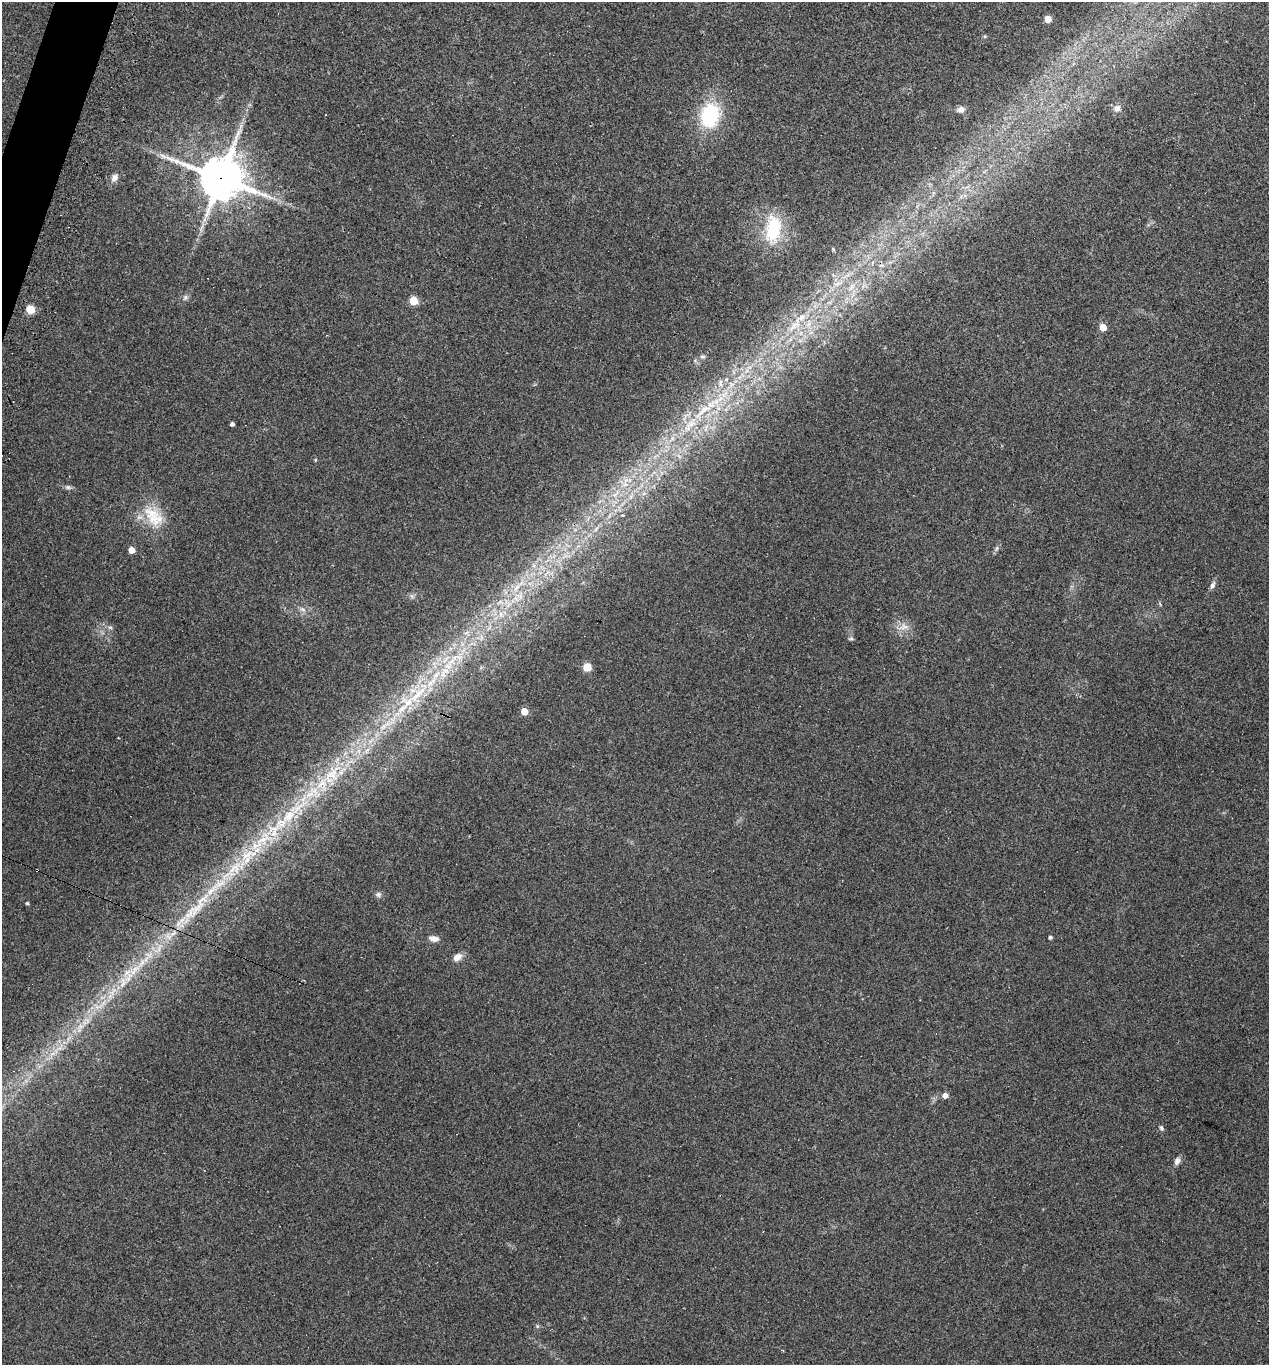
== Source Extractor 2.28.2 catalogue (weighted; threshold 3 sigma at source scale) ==
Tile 11 of 4 x 4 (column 3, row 3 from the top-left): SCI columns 2668-3934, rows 1381-2743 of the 5526 x 5510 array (HDU 1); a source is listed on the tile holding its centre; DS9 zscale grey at full resolution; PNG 1271 x 1367 px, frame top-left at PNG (2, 2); no overlay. Shown black and unused: <1% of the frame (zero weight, under 3 of 4 exposures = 4% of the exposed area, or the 3 px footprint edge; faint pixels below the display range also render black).
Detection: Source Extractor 2.28.2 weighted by HDU 2 'WHT'; one run over the whole footprint, this tile lists its part. Background 0.0797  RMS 0.0055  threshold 0.0248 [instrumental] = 3 sigma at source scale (4.5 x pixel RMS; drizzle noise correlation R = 1.50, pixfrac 1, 0.05/0.05 arcsec/px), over >= 5 px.
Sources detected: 66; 1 cosmic-ray / hot-pixel residue — not listed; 8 inside a brighter listed object's ellipse — not listed separately; the other 57 listed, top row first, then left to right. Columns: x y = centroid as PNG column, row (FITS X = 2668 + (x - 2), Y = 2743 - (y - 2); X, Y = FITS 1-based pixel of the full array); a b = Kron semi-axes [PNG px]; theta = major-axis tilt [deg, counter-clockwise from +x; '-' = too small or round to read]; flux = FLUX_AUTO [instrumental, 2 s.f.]
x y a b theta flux
1048 19 5 5 - 8
1117 108 9 8 - 2.5
961 109 8 7 - 2.5
710 115 25 19 77 37
241 126 7 4 71 1.6
114 177 11 8 51 2.8
221 178 15 14 - 1700
773 229 34 18 83 27
833 249 6 3 -47 0.61
838 284 12 5 27 2.7
851 287 10 4 60 2
185 297 8 6 70 1.3
413 301 5 5 - 17
30 309 5 5 - 20
794 326 20 6 44 4.8
1103 327 5 4 - 10
702 356 8 4 0 0.85
726 379 5 5 - 1.2
703 410 25 7 42 7.8
232 424 4 4 - 1.6
68 487 7 5 -20 1.3
623 515 3 2 - 0.71
153 516 35 20 -49 18
596 529 6 4 71 0.77
997 548 9 4 71 1.1
131 550 5 5 - 5.9
1212 585 11 6 65 1.8
516 588 10 5 36 2.1
302 609 8 5 -31 1.5
110 627 6 5 - 1.1
903 627 15 9 10 4.6
851 638 7 4 7 0.84
447 658 10 3 45 1.5
587 667 5 5 - 16
446 671 11 8 -1 4.6
418 694 35 8 43 15
524 711 5 5 - 9.5
118 738 3 2 - 0.6
332 774 20 17 36 13
310 794 16 6 24 5
289 816 21 14 47 13
262 840 18 7 26 7.2
234 868 22 11 38 11
37 870 3 2 - 0.8
378 894 8 7 - 1.5
202 901 23 12 61 10
27 903 4 4 - 0.71
182 920 9 5 44 2.5
1050 937 3 3 - 1.2
434 939 12 7 -9 3.1
457 957 11 8 31 3.6
134 969 17 7 34 6.3
123 984 12 3 51 2.1
945 1095 5 5 - 2.8
1161 1128 7 5 -57 1
1177 1161 9 6 69 2.2
782 1350 4 2 - 0.42
Overlapping masked pixels (flux is a lower limit): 2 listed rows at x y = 221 178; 37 870
Unlisted compact peaks at least as high as the median listed source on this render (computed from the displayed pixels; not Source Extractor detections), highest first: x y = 537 1326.